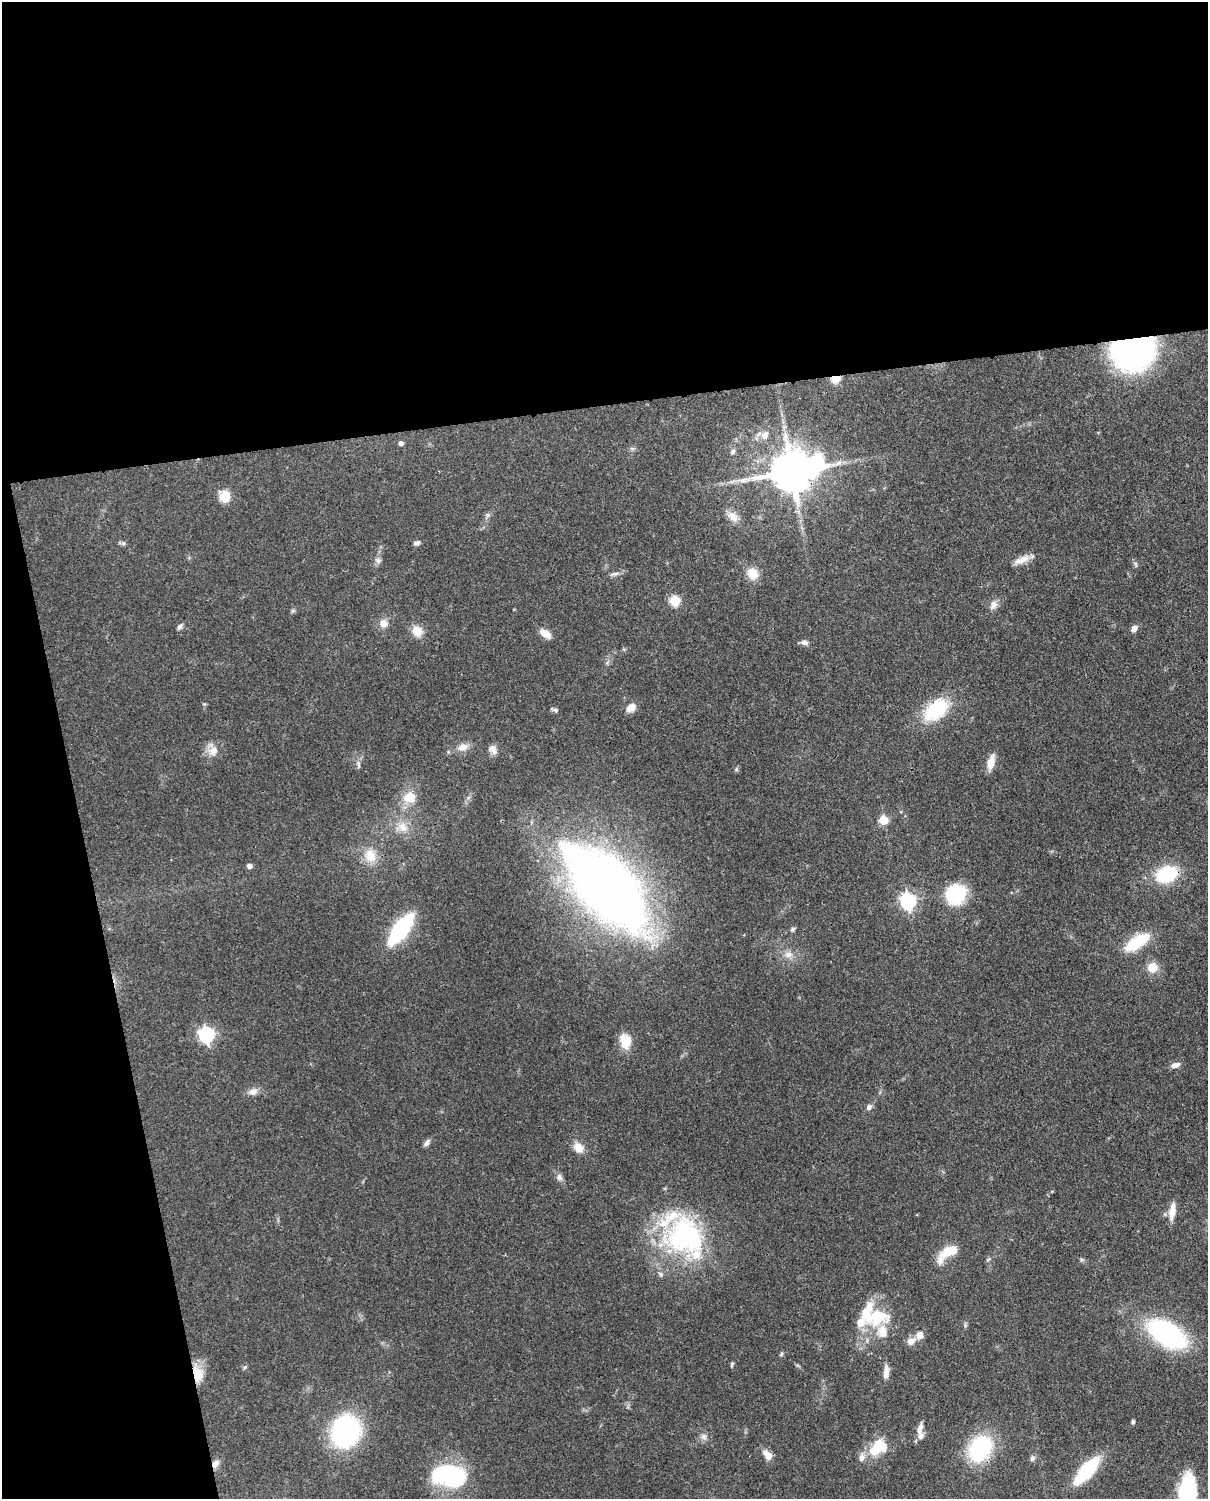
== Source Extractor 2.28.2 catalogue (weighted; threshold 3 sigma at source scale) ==
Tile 1 of 4 x 3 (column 1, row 1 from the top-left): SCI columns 90-1295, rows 3147-4643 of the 5000 x 4909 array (HDU 1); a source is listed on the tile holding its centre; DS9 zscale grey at full resolution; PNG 1210 x 1501 px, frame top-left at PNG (2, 2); no overlay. Shown black and unused: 33% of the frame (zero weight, under 3 of 4 exposures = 7% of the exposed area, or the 3 px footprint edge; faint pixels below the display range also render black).
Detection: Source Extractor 2.28.2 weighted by HDU 2 'WHT'; one run over the whole footprint, this tile lists its part. Background 0.0858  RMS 0.0039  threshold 0.0177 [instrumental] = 3 sigma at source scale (4.5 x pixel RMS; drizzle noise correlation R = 1.50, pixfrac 1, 0.05/0.05 arcsec/px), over >= 5 px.
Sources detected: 93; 11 inside a brighter listed object's ellipse — not listed separately; the other 82 listed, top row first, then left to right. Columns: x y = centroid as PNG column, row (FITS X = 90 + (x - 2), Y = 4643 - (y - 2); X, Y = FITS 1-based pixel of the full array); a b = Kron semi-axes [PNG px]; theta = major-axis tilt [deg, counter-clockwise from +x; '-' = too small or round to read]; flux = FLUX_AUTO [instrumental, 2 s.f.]
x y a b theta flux
1134 351 29 23 15 140
835 379 9 7 16 4.3
765 435 11 9 61 2.9
401 443 5 5 - 1.4
733 451 7 5 53 0.92
791 471 15 11 14 1700
225 496 12 10 75 6.4
487 515 7 6 - 0.89
733 516 17 11 -46 3.9
123 543 6 6 - 0.78
417 543 9 5 19 1.1
378 560 9 6 -27 1.2
1022 560 22 8 23 3.8
1135 564 8 5 -67 0.79
752 573 14 12 -50 5.8
615 574 13 5 11 1.4
675 601 6 5 - 24
993 605 14 8 64 2.4
293 611 7 4 1 0.6
383 623 11 9 -62 3.2
180 626 8 5 51 1.2
1134 628 8 7 - 1.8
417 631 13 11 -55 5.2
545 633 13 8 -30 4
804 642 9 6 -16 1.7
204 704 5 4 - 0.48
631 707 13 9 39 3.3
555 710 10 4 -20 0.79
936 710 31 19 39 23
463 747 14 10 19 3.4
493 749 13 9 -59 2.3
213 751 15 13 29 4.4
991 762 20 8 76 4.3
358 764 10 5 -67 1.1
736 769 6 4 88 0.6
409 797 17 14 18 7
883 820 5 5 - 16
403 827 14 12 -59 4.7
370 856 20 16 -69 7.1
249 866 5 4 - 1.9
1166 874 21 14 20 24
606 888 71 30 -47 540
955 893 21 19 42 25
908 901 7 6 - 110
401 929 29 11 53 47
793 929 6 5 - 0.82
1137 942 24 10 33 20
788 954 12 8 17 2.7
1152 967 12 12 - 5.3
206 1035 7 6 - 110
625 1041 17 12 -76 7.8
1175 1065 12 6 17 2.1
253 1092 13 9 12 2.5
869 1107 8 6 52 1.5
427 1143 10 5 53 1.4
578 1147 13 11 -39 4.2
559 1177 9 8 - 1.5
1172 1211 21 7 81 4.5
686 1236 53 47 -26 67
945 1253 18 13 44 7.1
1081 1260 6 5 - 0.61
878 1317 34 22 15 18
1167 1334 30 16 -33 87
919 1335 10 9 - 3
911 1341 11 9 30 2.8
781 1354 6 4 87 0.59
732 1364 8 3 72 0.64
245 1367 6 4 18 0.51
886 1372 19 7 86 2.9
197 1373 23 12 -78 7.6
1133 1421 4 4 - 0.93
920 1428 15 7 65 2.5
346 1431 22 19 69 80
704 1437 9 7 -45 1.6
877 1446 22 13 58 12
980 1449 19 14 55 53
768 1455 10 7 -45 4.7
1032 1458 9 7 72 1.1
215 1464 11 7 59 2.3
1086 1471 23 8 48 42
449 1476 39 23 -9 42
1188 1489 29 17 81 28
Overlapping masked pixels (flux is a lower limit): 7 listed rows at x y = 1134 351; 835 379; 1166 874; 197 1373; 346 1431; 980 1449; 215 1464
Isophote crosses this tile's border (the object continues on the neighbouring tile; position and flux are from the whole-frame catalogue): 1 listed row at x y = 1188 1489